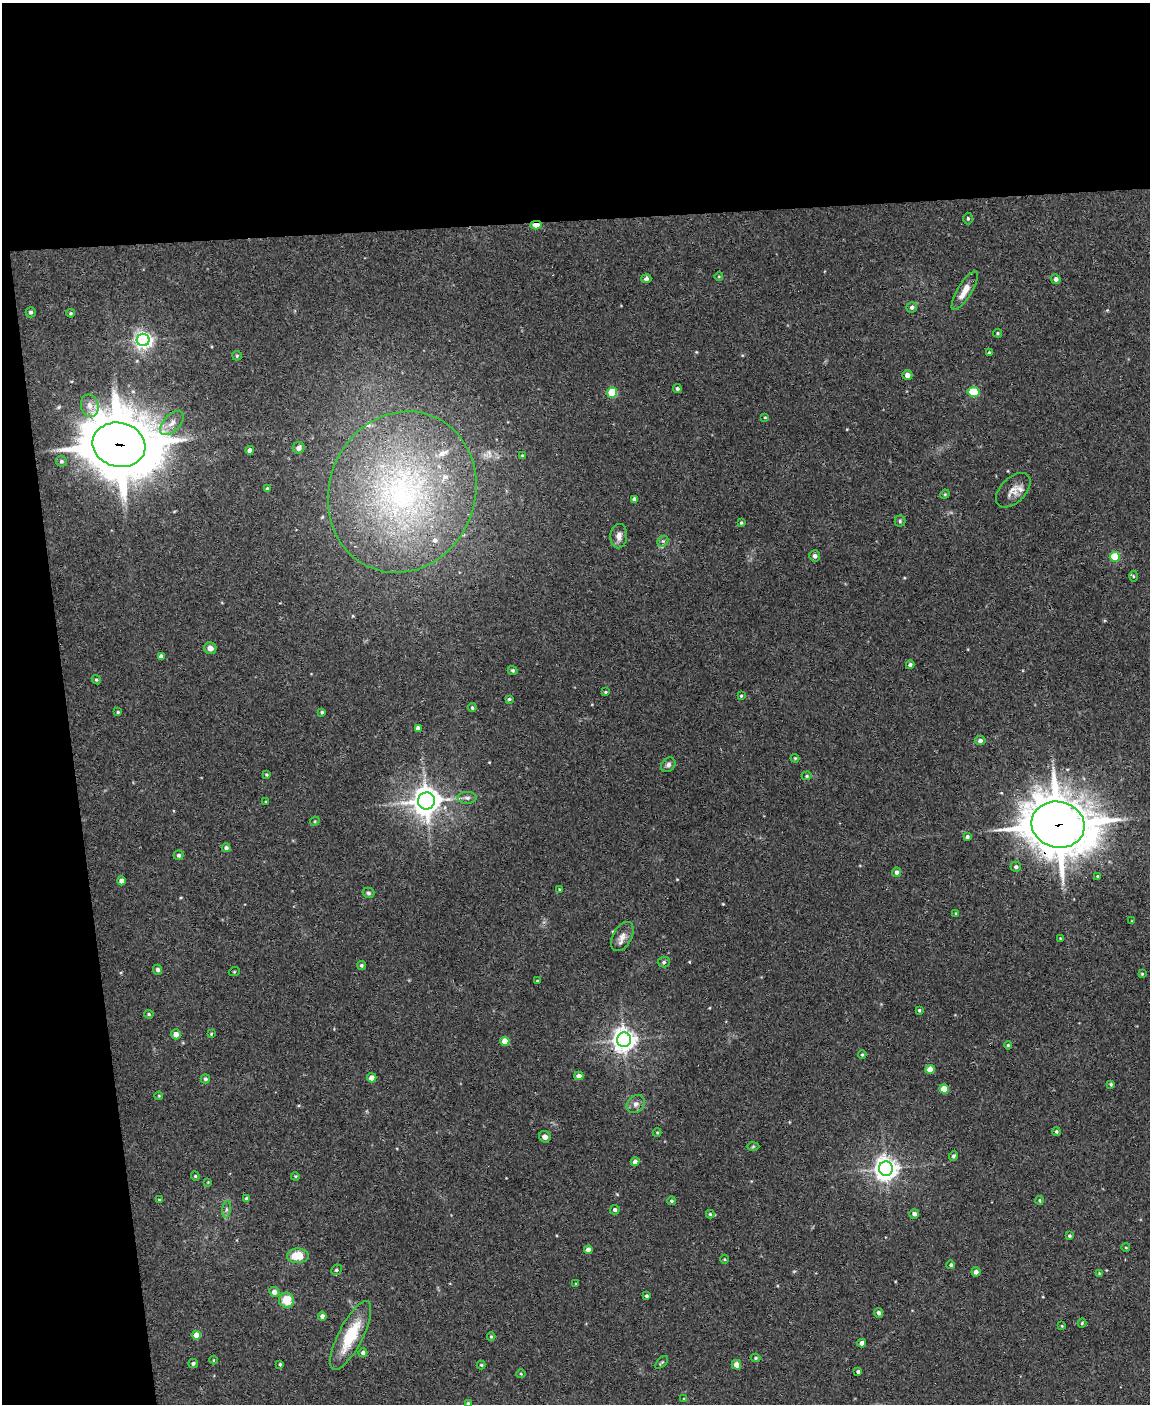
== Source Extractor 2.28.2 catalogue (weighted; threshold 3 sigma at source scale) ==
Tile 1 of 4 x 3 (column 1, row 1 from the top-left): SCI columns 1-1148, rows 3037-4438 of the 4592 x 4566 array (HDU 1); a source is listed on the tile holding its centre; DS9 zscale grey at full resolution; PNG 1152 x 1406 px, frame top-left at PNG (2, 3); each listed source drawn as its Kron ellipse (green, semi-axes under 4 px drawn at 4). Shown black and unused: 21% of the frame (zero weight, under 3 of 4 exposures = <1% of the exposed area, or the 3 px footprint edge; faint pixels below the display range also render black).
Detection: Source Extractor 2.28.2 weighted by HDU 2 'WHT'; one run over the whole footprint, this tile lists its part. Background 0.0514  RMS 0.0046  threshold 0.0209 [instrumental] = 3 sigma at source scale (4.5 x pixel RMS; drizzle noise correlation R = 1.50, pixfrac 1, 0.05/0.05 arcsec/px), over >= 5 px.
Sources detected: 149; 4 inside a brighter listed object's ellipse — not listed separately; the other 145 listed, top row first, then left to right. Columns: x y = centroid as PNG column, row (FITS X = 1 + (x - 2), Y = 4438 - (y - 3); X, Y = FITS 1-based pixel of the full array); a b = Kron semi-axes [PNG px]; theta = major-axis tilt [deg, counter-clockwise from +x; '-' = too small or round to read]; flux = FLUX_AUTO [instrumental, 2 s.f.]
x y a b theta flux
968 218 6 4 -88 0.7
536 225 5 4 - 5.1
719 276 4 3 - 0.38
646 279 5 4 - 1.3
1056 279 5 4 - 1.3
965 291 22 7 59 5.4
912 307 5 5 - 1.1
31 312 5 5 - 1.1
71 313 4 3 - 0.48
998 333 4 4 - 0.57
143 340 6 6 - 190
989 353 4 3 - 0.76
237 356 5 4 - 0.55
907 375 5 4 - 1.9
677 389 4 4 - 1
974 392 6 5 - 21
612 393 5 5 - 20
90 406 11 8 -78 3.2
765 417 4 3 - 0.36
172 423 15 8 47 3.7
119 445 27 22 -13 3100
299 448 6 5 - 1.9
250 450 4 4 - 2.1
522 455 3 3 - 0.43
61 461 5 5 - 0.91
267 489 4 3 - 0.71
1013 490 21 12 45 4.9
402 492 82 73 68 150
945 494 5 4 - 0.47
634 499 4 4 - 1.9
900 521 5 5 - 0.75
741 523 4 3 - 0.59
619 536 12 8 87 3.1
663 541 6 5 - 0.79
815 556 5 5 - 1.4
1115 557 5 5 - 21
1133 576 5 3 - 0.52
210 648 6 6 - 2.3
161 656 4 4 - 1.6
910 665 4 4 - 1.4
513 670 5 4 - 0.64
96 680 5 4 - 0.62
605 692 4 4 - 0.47
741 696 3 3 - 0.53
509 699 4 4 - 0.56
472 708 4 3 - 0.65
118 712 3 3 - 0.51
322 712 3 3 - 0.7
418 728 4 4 - 2.1
980 740 5 4 - 1.2
795 758 4 3 - 0.47
668 765 8 6 43 1.4
267 775 3 3 - 0.52
807 776 5 4 - 0.61
467 798 9 6 -1 1.5
426 801 8 8 - 650
266 802 4 2 - 0.32
315 821 5 4 - 0.51
1058 825 27 23 -13 1900
967 837 4 4 - 1.2
226 848 4 4 - 1.2
179 855 5 5 - 0.95
1016 867 5 5 - 1
897 872 5 4 - 1.6
1098 876 3 3 - 0.8
121 881 4 4 - 2.2
560 889 4 3 - 0.48
368 893 6 5 - 1
956 913 4 4 - 0.43
1132 921 3 3 - 0.32
622 936 16 9 61 3.4
1060 938 3 3 - 0.32
664 962 6 5 - 0.8
361 965 5 4 - 0.76
158 970 5 4 - 1.3
234 972 5 3 - 0.46
1142 974 4 3 - 0.43
537 981 3 3 - 0.41
919 1010 4 3 - 0.62
149 1014 5 4 - 0.51
176 1034 5 5 - 2.8
211 1034 4 3 - 0.43
624 1040 7 7 - 360
505 1041 4 4 - 9.6
1008 1045 4 4 - 0.54
862 1054 4 3 - 0.57
930 1069 5 4 - 5.1
579 1076 4 4 - 2.1
372 1078 5 4 - 3.2
205 1079 4 4 - 0.86
1111 1084 4 3 - 0.6
944 1089 4 4 - 9.2
159 1096 4 3 - 0.39
636 1104 10 8 44 2.3
657 1132 4 4 - 0.46
1056 1132 4 4 - 0.81
545 1137 6 5 - 2
753 1146 6 4 2 0.64
953 1156 5 4 - 0.82
635 1162 4 4 - 2.1
886 1169 7 7 - 380
195 1176 4 4 - 0.52
295 1176 4 3 - 0.46
208 1182 4 4 - 0.36
246 1198 4 4 - 0.78
159 1199 3 2 - 0.33
1039 1200 4 4 - 0.58
671 1201 4 4 - 0.68
226 1209 8 4 82 0.98
615 1210 5 4 - 1.1
710 1214 4 4 - 0.56
914 1214 5 4 - 1.5
1069 1236 4 3 - 0.82
1126 1248 4 3 - 0.35
588 1250 4 4 - 2.6
298 1256 11 7 1 9.3
725 1259 4 3 - 0.4
951 1265 4 4 - 0.82
336 1270 5 5 - 0.84
976 1272 4 4 - 1.5
1099 1273 4 4 - 0.33
576 1284 3 3 - 0.46
274 1292 5 5 - 2.5
647 1296 4 3 - 0.82
286 1300 7 7 - 8.3
879 1313 5 4 - 1.3
322 1316 4 4 - 1.7
1082 1323 4 4 - 0.56
1062 1326 4 3 - 0.36
196 1335 4 4 - 5.8
351 1335 38 12 63 20
491 1337 4 4 - 0.56
862 1343 4 4 - 3.3
363 1353 4 4 - 1.3
756 1358 4 4 - 0.71
213 1360 4 3 - 0.39
662 1362 8 4 44 0.64
193 1363 5 4 - 0.92
280 1364 3 3 - 0.55
481 1365 4 4 - 0.58
736 1365 5 4 - 3.1
858 1372 4 4 - 0.89
521 1374 5 3 - 0.48
684 1399 4 4 - 0.56
468 1404 4 4 - 0.76
Overlapping masked pixels (flux is a lower limit): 4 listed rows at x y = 536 225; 119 445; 1058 825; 624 1040
Isophote crosses this tile's border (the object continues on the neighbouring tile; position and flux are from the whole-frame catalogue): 1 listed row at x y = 468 1404